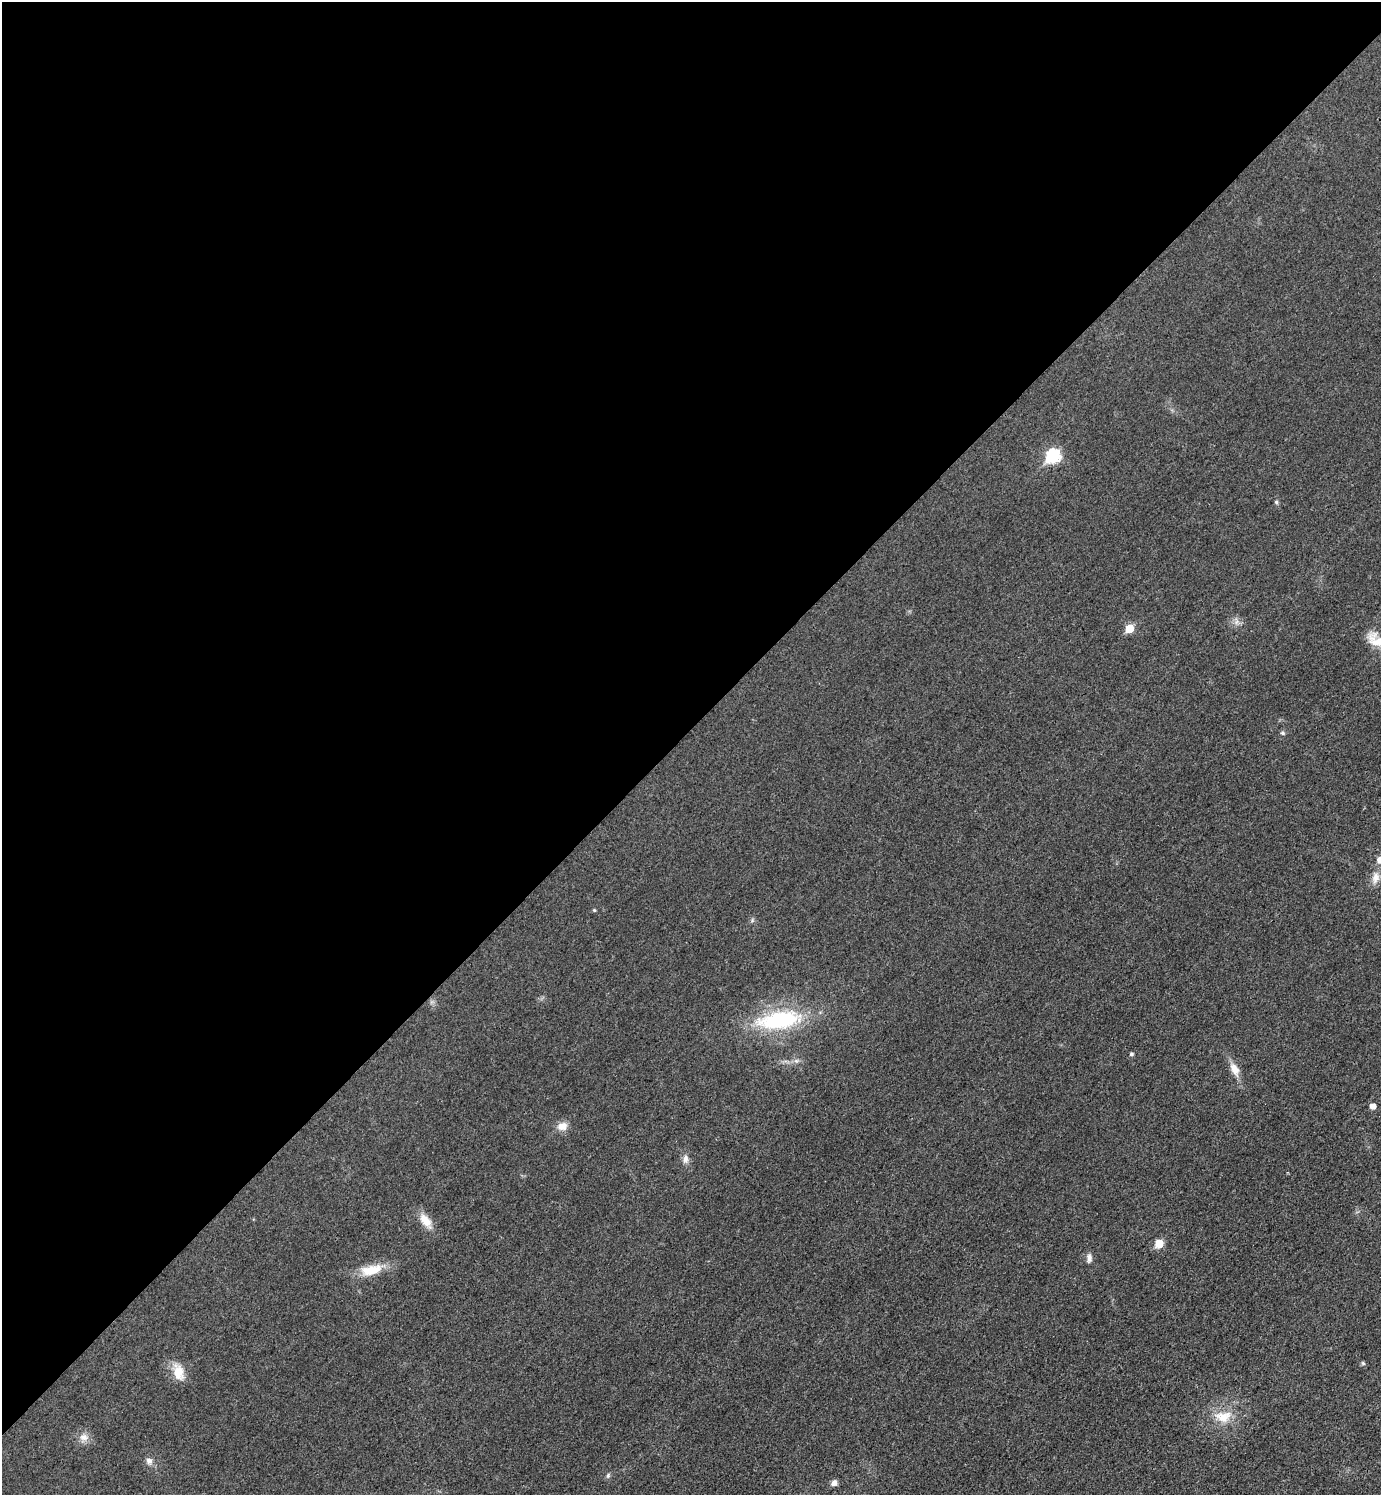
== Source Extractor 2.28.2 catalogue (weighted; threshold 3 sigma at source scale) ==
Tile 2 of 4 x 4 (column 2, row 1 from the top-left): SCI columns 1693-3071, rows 4488-5980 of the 5995 x 5997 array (HDU 1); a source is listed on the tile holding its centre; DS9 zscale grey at full resolution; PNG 1383 x 1497 px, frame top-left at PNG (2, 2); no overlay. Shown black and unused: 49% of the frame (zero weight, under 3 of 4 exposures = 1% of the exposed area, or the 3 px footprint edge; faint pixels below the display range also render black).
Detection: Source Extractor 2.28.2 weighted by HDU 2 'WHT'; one run over the whole footprint, this tile lists its part. Background 0.0342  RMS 0.006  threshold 0.0268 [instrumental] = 3 sigma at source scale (4.5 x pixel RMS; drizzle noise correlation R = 1.50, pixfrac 1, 0.05/0.05 arcsec/px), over >= 5 px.
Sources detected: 27; all 27 listed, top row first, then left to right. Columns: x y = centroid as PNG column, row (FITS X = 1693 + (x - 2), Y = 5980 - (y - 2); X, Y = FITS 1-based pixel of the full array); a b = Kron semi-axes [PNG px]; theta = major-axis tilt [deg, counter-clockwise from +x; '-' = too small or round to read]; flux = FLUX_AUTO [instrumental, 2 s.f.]
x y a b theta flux
1053 456 8 7 - 66
1276 502 5 5 - 0.95
1236 622 7 4 71 1.6
1129 629 6 6 - 13
1377 642 31 15 -43 13
1282 733 6 5 - 0.99
1380 860 6 6 - 5.4
1375 878 16 10 77 5.2
594 910 4 4 - 0.7
752 920 7 5 48 1.1
780 1020 47 17 8 63
1131 1054 5 4 - 1.3
1234 1069 19 9 -63 6.3
1373 1106 5 5 - 4.2
562 1126 13 10 16 5.3
685 1159 13 8 83 3.1
426 1221 22 10 -54 8.1
1159 1243 6 5 - 15
1089 1258 13 7 -87 2.5
372 1270 30 13 14 14
1363 1363 6 5 - 0.94
178 1371 24 12 -63 9.6
1223 1416 26 16 2 14
84 1437 13 10 4 4.4
149 1461 9 8 - 2.6
608 1475 7 5 64 1.1
834 1483 7 6 - 2.7
Isophote crosses this tile's border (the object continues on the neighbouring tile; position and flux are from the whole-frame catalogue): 2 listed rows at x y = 1377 642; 1380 860